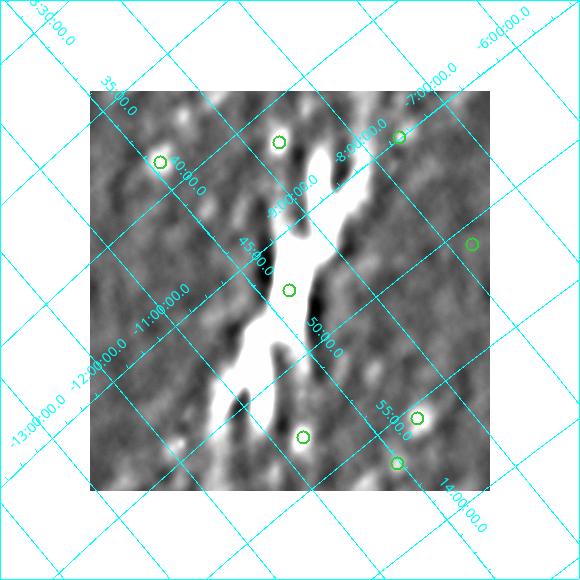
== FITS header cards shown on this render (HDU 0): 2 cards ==
NAXIS1  =                  400
NAXIS2  =                  400

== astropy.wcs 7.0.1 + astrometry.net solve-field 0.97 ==
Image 400 x 400 px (HDU 0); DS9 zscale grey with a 90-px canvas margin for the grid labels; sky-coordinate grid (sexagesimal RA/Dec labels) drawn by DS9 from the SOLVED WCS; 8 Tycho-2 reference stars matched to detected sources circled (green)
Header WCS: none
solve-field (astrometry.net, Tycho-2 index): SOLVED blind (the file carries no WCS)
Solved WCS: RA---TAN-SIP/DEC--TAN-SIP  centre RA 13:47:14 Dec -09:43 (206.81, -9.71 deg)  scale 41.5 arcsec/px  FOV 276.9' x 277.6'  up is -50 deg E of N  parity flipped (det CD > 0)
(file carries no celestial WCS; the grid is the blind solution)
Tycho-2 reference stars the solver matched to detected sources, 8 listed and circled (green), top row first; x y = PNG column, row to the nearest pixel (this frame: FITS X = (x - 90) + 1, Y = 400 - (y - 91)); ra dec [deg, ICRS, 3 dp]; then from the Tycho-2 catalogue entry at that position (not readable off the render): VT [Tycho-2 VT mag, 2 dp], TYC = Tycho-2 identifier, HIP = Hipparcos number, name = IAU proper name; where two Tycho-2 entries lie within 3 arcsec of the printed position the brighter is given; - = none
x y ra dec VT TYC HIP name
399 137 206.237 -7.634 7.23 5546-997-1 67082 -
279 142 205.403 -8.703 5.23 5546-1582-1 66803 -
160 162 204.668 -9.886 8.40 5546-835-1 - -
472 244 207.712 -7.784 7.06 5553-294-1 67578 -
289 290 206.806 -9.709 6.21 5546-951-1 67271 -
417 418 208.884 -9.524 7.88 5553-1436-1 68001 -
303 437 208.224 -10.683 7.79 5556-519-1 67763 -
397 463 209.152 -10.034 7.75 5556-1541-1 68107 -